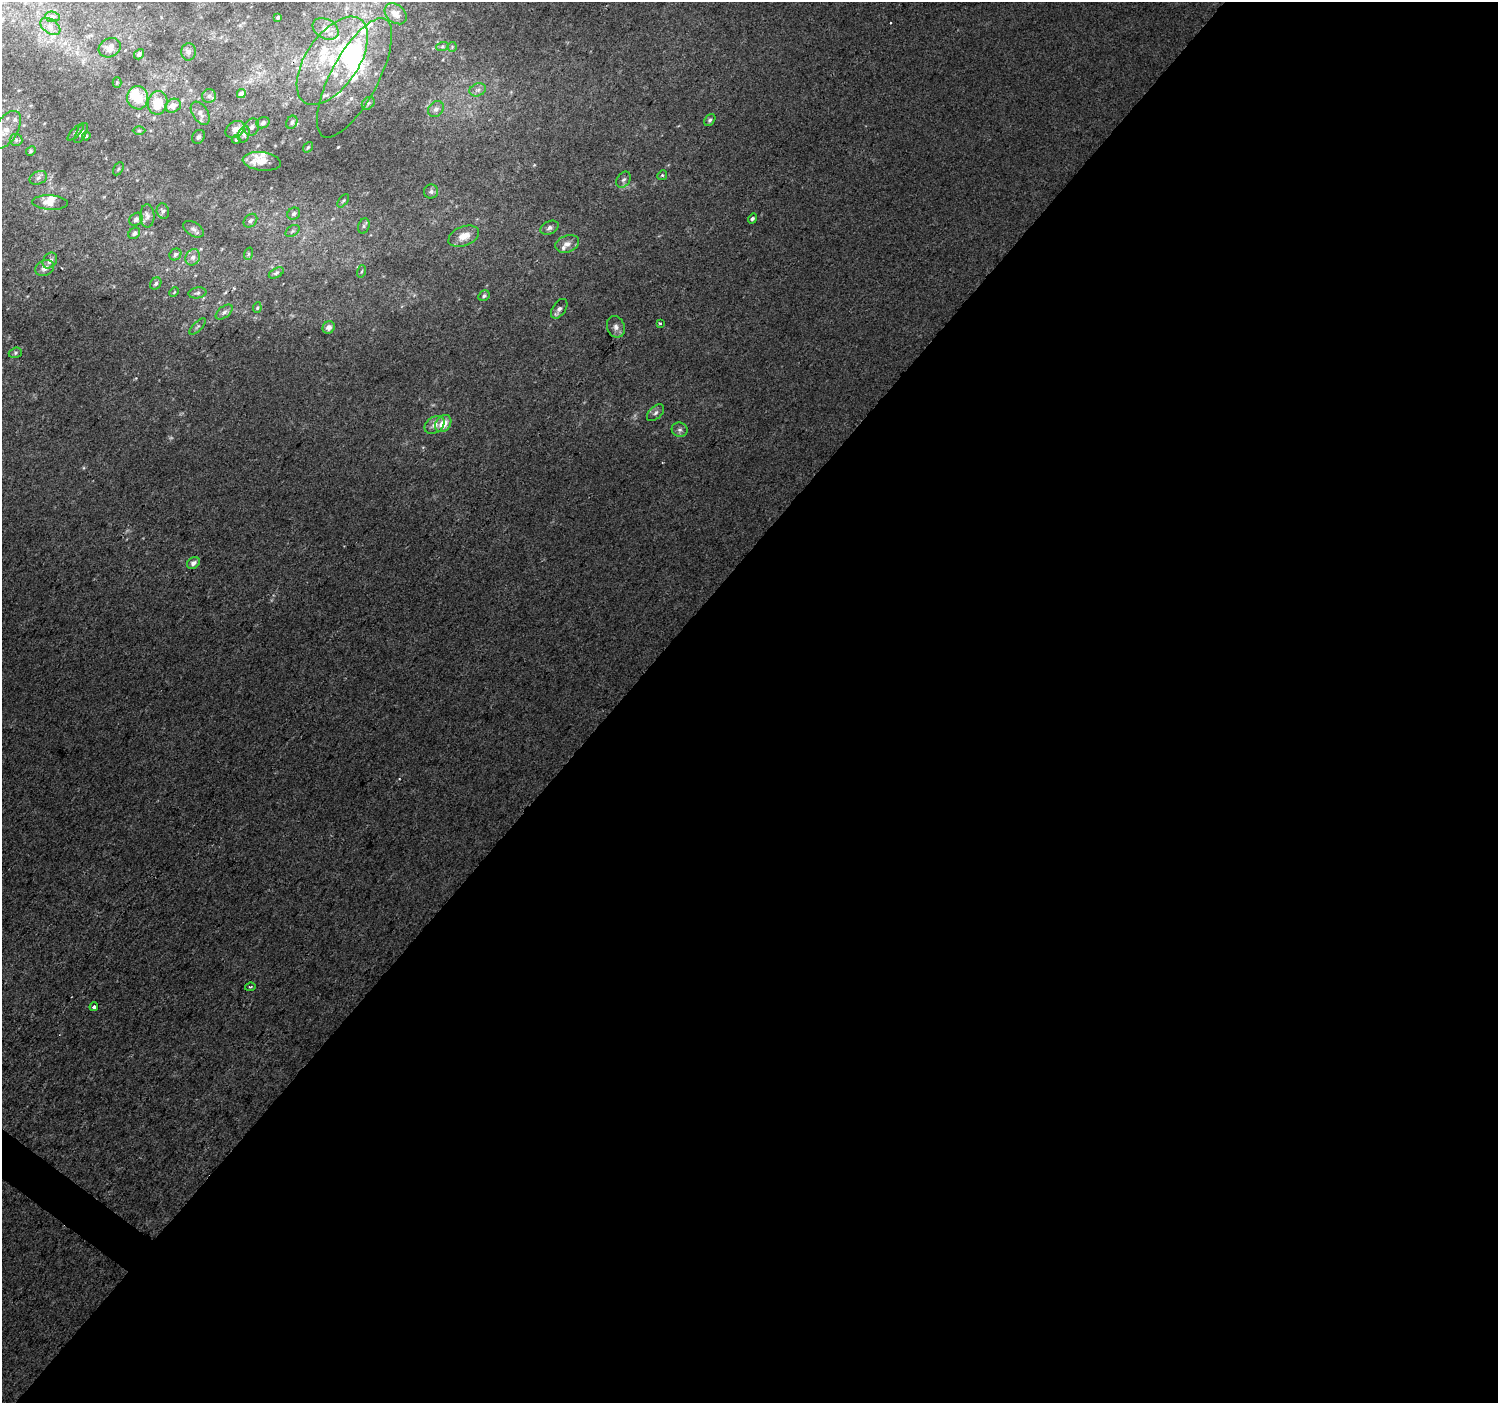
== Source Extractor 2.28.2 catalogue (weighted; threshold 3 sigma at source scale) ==
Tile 12 of 4 x 4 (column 4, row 3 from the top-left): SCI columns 4495-5990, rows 1644-3044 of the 5990 x 6020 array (HDU 1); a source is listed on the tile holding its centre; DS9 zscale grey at full resolution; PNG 1500 x 1405 px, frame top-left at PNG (2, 2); each listed source drawn as its Kron ellipse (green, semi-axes under 4 px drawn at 4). Shown black and unused: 59% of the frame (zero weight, under 2 of 3 exposures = <1% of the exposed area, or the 3 px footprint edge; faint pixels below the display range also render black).
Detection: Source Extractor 2.28.2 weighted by HDU 2 'WHT'; one run over the whole footprint, this tile lists its part. Background 0.00681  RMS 0.0057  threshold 0.0258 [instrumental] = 3 sigma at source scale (4.5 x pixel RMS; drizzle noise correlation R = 1.50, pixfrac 1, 0.0396/0.0396 arcsec/px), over >= 5 px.
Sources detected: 108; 5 inside a brighter object's white glare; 2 cosmic-ray / hot-pixel residue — neither listed nor drawn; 16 inside a brighter listed object's ellipse — not listed separately; the other 85 listed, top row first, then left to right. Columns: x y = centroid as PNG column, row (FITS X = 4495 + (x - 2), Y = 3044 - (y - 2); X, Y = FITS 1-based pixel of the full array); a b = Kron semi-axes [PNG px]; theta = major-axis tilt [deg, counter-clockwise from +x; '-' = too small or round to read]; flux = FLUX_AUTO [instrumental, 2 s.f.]
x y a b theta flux
396 14 12 9 -41 4.5
52 17 7 5 -6 1.3
278 17 4 3 - 1.2
50 26 11 7 -34 2.9
326 29 14 9 -30 5.3
442 47 6 4 19 1
452 47 5 5 - 0.86
110 48 11 9 27 4
188 52 9 7 -89 2
139 54 5 4 - 1.4
332 61 50 26 56 46
354 78 66 23 62 31
117 82 5 4 - 0.65
478 90 8 6 20 2.1
241 94 5 4 - 4.4
209 96 7 6 - 1.8
138 98 12 10 -80 13
158 103 12 9 80 13
368 103 7 5 44 1.3
173 106 8 6 27 4.8
436 109 9 7 44 2.7
200 113 13 7 -56 3.3
710 120 6 4 53 1.1
292 122 7 5 58 1.4
263 123 7 5 21 1.5
252 127 9 7 71 2
235 129 10 7 35 4
6 130 21 11 58 8.2
139 130 6 4 -1 0.92
76 132 11 4 46 1.3
81 133 11 4 62 1.6
244 134 9 5 72 1.5
86 136 4 4 - 0.85
199 137 7 6 - 1.6
16 140 6 6 - 1.5
236 140 4 4 - 0.58
308 147 6 4 52 0.75
31 151 5 4 - 0.8
262 161 19 9 -7 8.4
118 169 7 4 60 0.97
662 175 5 4 - 0.79
38 178 9 6 24 2
623 180 9 6 54 1.8
431 191 7 7 - 1.7
343 201 8 4 54 1
50 203 18 7 -3 5.2
163 211 8 6 -75 1.4
294 214 7 5 32 1.5
147 216 11 7 -88 2.5
136 219 7 6 - 1.8
752 219 5 4 - 1.2
250 221 8 6 44 1.6
364 226 8 5 72 1.5
549 228 9 6 25 1.9
193 229 11 6 -31 2.2
292 231 8 5 34 1.2
134 233 6 5 - 1.8
464 236 16 9 22 7.8
567 244 12 8 19 4.1
175 254 6 5 - 1.4
248 254 6 4 72 0.75
193 257 8 7 - 2.5
50 261 8 6 54 2.5
45 268 10 7 27 3
362 271 6 3 71 0.62
276 273 8 4 27 1.3
156 284 6 5 - 1.3
174 292 5 4 - 0.63
197 293 9 5 10 1.4
484 296 6 5 - 1.3
257 308 5 3 - 0.66
559 309 11 6 56 2.9
224 312 10 5 38 1.9
660 323 3 3 - 1.1
198 326 11 4 45 1.2
329 327 6 5 - 3.6
616 327 11 8 -69 3.3
15 353 7 5 17 1
655 413 10 6 42 2
443 424 9 7 50 9
434 425 11 8 35 4.1
680 430 8 7 - 2.1
193 563 7 5 31 2.7
250 987 5 3 - 0.7
94 1007 4 3 - 2.5
Overlapping masked pixels (flux is a lower limit): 1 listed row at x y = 354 78